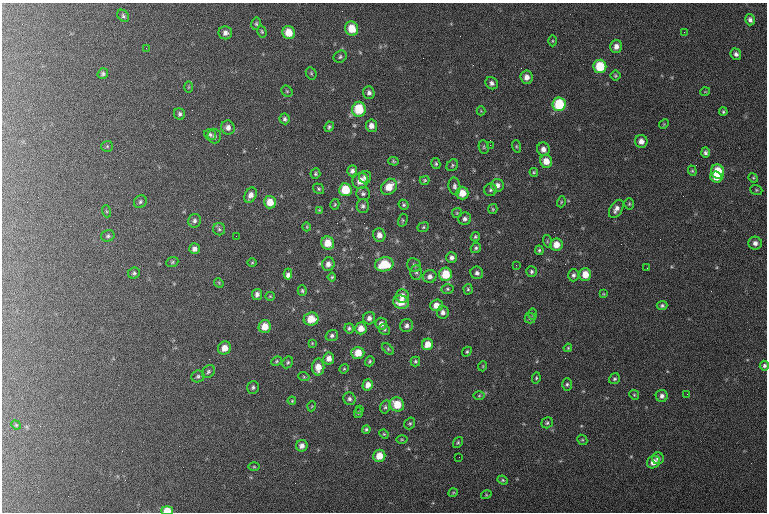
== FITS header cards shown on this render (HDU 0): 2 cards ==
NAXIS1  =                  765 / length of data axis 1
NAXIS2  =                  510 / length of data axis 2

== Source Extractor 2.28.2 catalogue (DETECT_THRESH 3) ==
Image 765 x 510 px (HDU 0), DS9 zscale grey, 1 PNG px = 1 image px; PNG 769 x 514 px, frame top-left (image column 1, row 510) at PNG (2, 3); each listed source drawn as its Kron ellipse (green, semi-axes under 4 px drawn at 4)
Background 114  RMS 6.7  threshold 20.2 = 3 sigma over >= 5 px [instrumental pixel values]
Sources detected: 189; all 189 listed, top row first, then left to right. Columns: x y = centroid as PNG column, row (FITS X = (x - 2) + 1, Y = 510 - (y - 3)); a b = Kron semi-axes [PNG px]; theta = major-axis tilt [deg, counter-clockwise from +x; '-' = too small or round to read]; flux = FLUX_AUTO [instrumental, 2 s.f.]
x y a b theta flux
123 16 7 5 -48 830
750 20 6 5 - 1400
256 24 6 5 - 730
352 29 7 6 - 8600
262 32 6 4 -73 670
289 32 6 6 - 7500
684 32 2 2 - 280
225 33 7 6 - 1900
552 41 5 3 - 460
616 46 6 6 - 2500
146 48 2 2 - 250
736 54 6 5 - 1400
340 57 7 5 32 930
600 66 7 6 - 16000
311 73 6 5 - 700
103 74 5 5 - 1000
615 76 5 5 - 610
527 77 6 6 - 2900
492 83 6 5 - 1500
189 87 5 3 - 420
287 91 6 5 - 710
705 92 5 3 - 330
369 93 6 5 - 1600
559 104 7 6 - 20000
359 109 7 7 - 15000
481 111 4 4 - 400
723 112 4 4 - 700
180 114 6 5 - 1000
285 119 5 5 - 1100
664 124 5 4 - 460
371 126 6 5 - 2700
228 127 7 6 - 2200
329 127 5 4 - 830
210 135 6 5 - 970
214 136 7 7 - 1100
641 141 6 6 - 3000
490 145 3 2 - 4600
107 146 5 5 - 600
516 146 6 4 -73 590
484 147 7 5 -80 660
543 149 7 6 - 2500
705 153 5 4 - 1200
393 161 5 4 - 570
546 161 6 6 - 5200
436 164 5 4 - 750
452 165 6 5 - 750
352 171 5 5 - 1500
692 171 5 4 - 630
717 171 7 6 - 13000
534 172 4 4 - 500
315 174 5 5 - 680
365 177 6 6 - 1800
716 177 6 5 - 6100
753 178 5 4 - 510
425 180 5 4 - 650
360 181 8 7 - 4900
497 185 6 6 - 2100
454 186 9 6 -81 1300
389 187 9 7 46 7000
319 189 6 5 - 670
345 190 6 6 - 13000
490 190 6 6 - 960
756 190 6 4 -21 610
462 193 6 6 - 6000
363 194 7 6 - 1100
250 195 8 5 63 2600
140 202 7 6 - 910
270 202 6 6 - 6100
561 202 5 3 - 510
335 204 5 4 - 560
629 204 6 4 87 630
404 205 5 4 - 740
363 206 7 6 - 1200
493 209 5 4 - 540
616 209 10 6 59 2500
319 210 4 4 - 350
106 211 6 4 -71 550
457 213 5 5 - 550
465 219 6 6 - 1500
403 220 6 4 75 630
194 221 7 6 - 1300
307 227 4 3 - 370
423 227 6 4 24 690
219 229 6 6 - 920
379 235 7 6 - 2800
108 236 7 5 17 920
236 236 2 2 - 460
475 237 5 4 - 710
547 241 6 4 -73 600
328 243 6 6 - 7000
755 243 6 6 - 2000
556 245 6 6 - 5100
476 248 5 5 - 790
194 249 5 5 - 1700
539 250 5 4 - 700
451 257 5 5 - 1500
172 262 6 5 - 600
252 263 5 3 - 420
328 264 7 6 - 2400
384 264 9 7 12 13000
414 265 7 6 - 1100
516 265 3 2 - 420
647 268 2 2 - 280
416 272 7 6 - 990
531 272 5 5 - 930
134 273 6 5 - 930
477 273 6 6 - 1600
288 274 5 3 - 3400
445 274 6 6 - 12000
585 274 6 6 - 6600
573 275 6 5 - 1300
430 276 7 6 - 2000
332 277 4 4 - 630
219 283 5 4 - 480
447 289 6 4 -1 750
468 289 5 4 - 680
302 291 5 4 - 640
257 294 5 5 - 1600
603 294 4 3 - 390
270 296 5 4 - 470
402 296 7 6 - 3000
401 302 8 6 -17 6200
436 305 6 6 - 4200
662 306 5 4 - 910
443 312 6 6 - 1700
532 314 6 4 -89 540
369 318 6 6 - 1900
530 318 5 5 - 670
311 319 7 6 - 8100
381 324 6 5 - 2200
407 326 6 6 - 1500
265 327 7 6 - 6000
349 328 5 4 - 860
361 328 6 5 - 4300
384 329 6 5 - 860
332 336 6 5 - 1100
312 343 4 3 - 370
428 344 6 5 - 5100
224 348 7 6 - 4500
568 348 4 3 - 500
388 349 7 4 -47 740
467 352 5 4 - 590
358 353 7 6 - 6800
329 358 6 5 - 2900
276 361 5 4 - 640
370 361 5 4 - 630
415 361 5 5 - 730
288 362 6 5 - 840
483 366 5 3 - 370
764 366 5 4 - 1000
318 367 8 6 89 4700
344 369 5 4 - 450
208 372 7 5 47 1000
198 376 6 6 - 970
304 377 5 3 - 480
536 378 5 4 - 590
614 379 6 5 - 810
567 384 6 5 - 850
368 385 6 5 - 3200
253 387 6 5 - 990
687 394 2 2 - 200
634 395 5 4 - 580
479 396 6 4 1 560
662 396 6 6 - 1800
349 399 6 6 - 1300
292 401 4 3 - 410
397 404 7 7 - 9200
312 406 5 3 - 370
385 407 6 5 - 860
360 409 3 2 - 430
358 413 5 4 - 620
410 423 6 5 - 730
547 423 6 5 - 830
16 425 5 4 - 520
366 429 4 4 - 730
384 434 5 4 - 510
402 439 5 3 - 500
582 440 5 4 - 560
458 442 6 4 54 610
302 446 6 5 - 2200
379 456 6 6 - 6600
459 457 2 2 - 280
658 458 6 6 - 1500
654 462 7 6 - 3900
254 467 5 3 - 520
503 480 5 4 - 600
453 493 5 3 - 370
486 495 5 3 - 460
167 511 6 4 0 7100
At the frame edge (FLAGS 8, measured only in part): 2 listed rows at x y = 764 366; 167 511